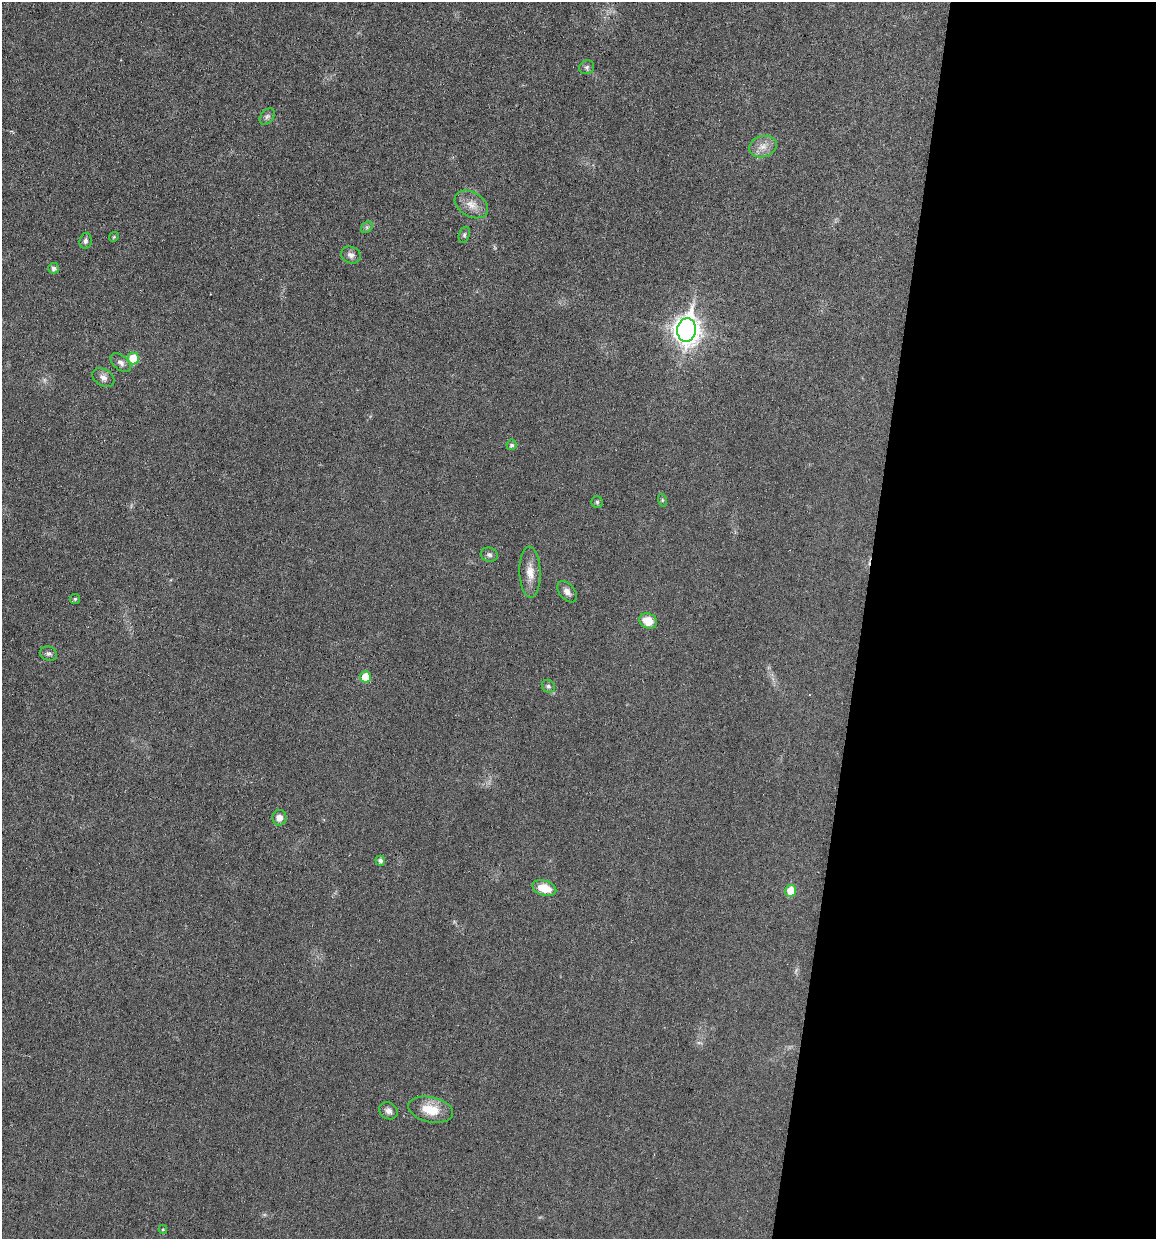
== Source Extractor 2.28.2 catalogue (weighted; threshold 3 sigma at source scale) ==
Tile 12 of 4 x 4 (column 4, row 3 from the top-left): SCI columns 3577-4730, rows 1239-2475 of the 4970 x 4950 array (HDU 1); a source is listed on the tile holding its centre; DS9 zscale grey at full resolution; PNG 1158 x 1241 px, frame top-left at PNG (2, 2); each listed source drawn as its Kron ellipse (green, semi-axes under 4 px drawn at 4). Shown black and unused: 25% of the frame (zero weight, under 3 of 6 exposures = <1% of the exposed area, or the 3 px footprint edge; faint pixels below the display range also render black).
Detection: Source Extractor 2.28.2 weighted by HDU 2 'WHT'; one run over the whole footprint, this tile lists its part. Background 0.0336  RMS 0.004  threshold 0.0165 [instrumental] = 3 sigma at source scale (4.09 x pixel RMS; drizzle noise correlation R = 1.36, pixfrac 0.8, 0.05/0.05 arcsec/px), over >= 5 px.
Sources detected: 34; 1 too faint to see at this stretch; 1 cosmic-ray / hot-pixel residue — neither listed nor drawn; the other 32 listed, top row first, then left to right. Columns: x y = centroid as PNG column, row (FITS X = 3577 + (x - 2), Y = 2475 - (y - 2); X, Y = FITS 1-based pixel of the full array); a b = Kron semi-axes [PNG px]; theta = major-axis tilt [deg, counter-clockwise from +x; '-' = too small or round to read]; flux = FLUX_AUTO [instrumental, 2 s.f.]
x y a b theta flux
587 67 7 7 - 0.91
267 116 9 6 48 1.1
763 147 14 10 18 3.4
471 204 18 12 -30 4.4
367 227 6 5 - 0.82
464 235 8 5 72 0.77
114 237 5 4 - 0.46
86 241 8 6 79 0.98
351 255 10 8 -20 1.6
54 268 5 5 - 1.2
687 330 12 9 82 340
133 358 6 5 - 9.3
121 363 12 7 -39 1.6
103 378 12 8 -32 1.8
512 445 5 5 - 0.8
662 500 6 4 -72 0.5
597 502 6 6 - 0.68
489 555 8 7 - 1.1
530 572 25 10 -88 4.8
567 592 12 7 -52 2
75 599 5 5 - 0.57
648 621 9 7 -24 5.9
49 654 8 7 - 1.1
365 677 5 5 - 6.7
548 686 7 6 - 0.87
279 818 8 7 - 2.4
380 861 5 5 - 1.1
544 888 12 7 -16 6.8
791 891 6 5 - 7.3
431 1110 23 12 -12 7.8
388 1111 10 8 -33 1.6
163 1229 4 4 - 0.43